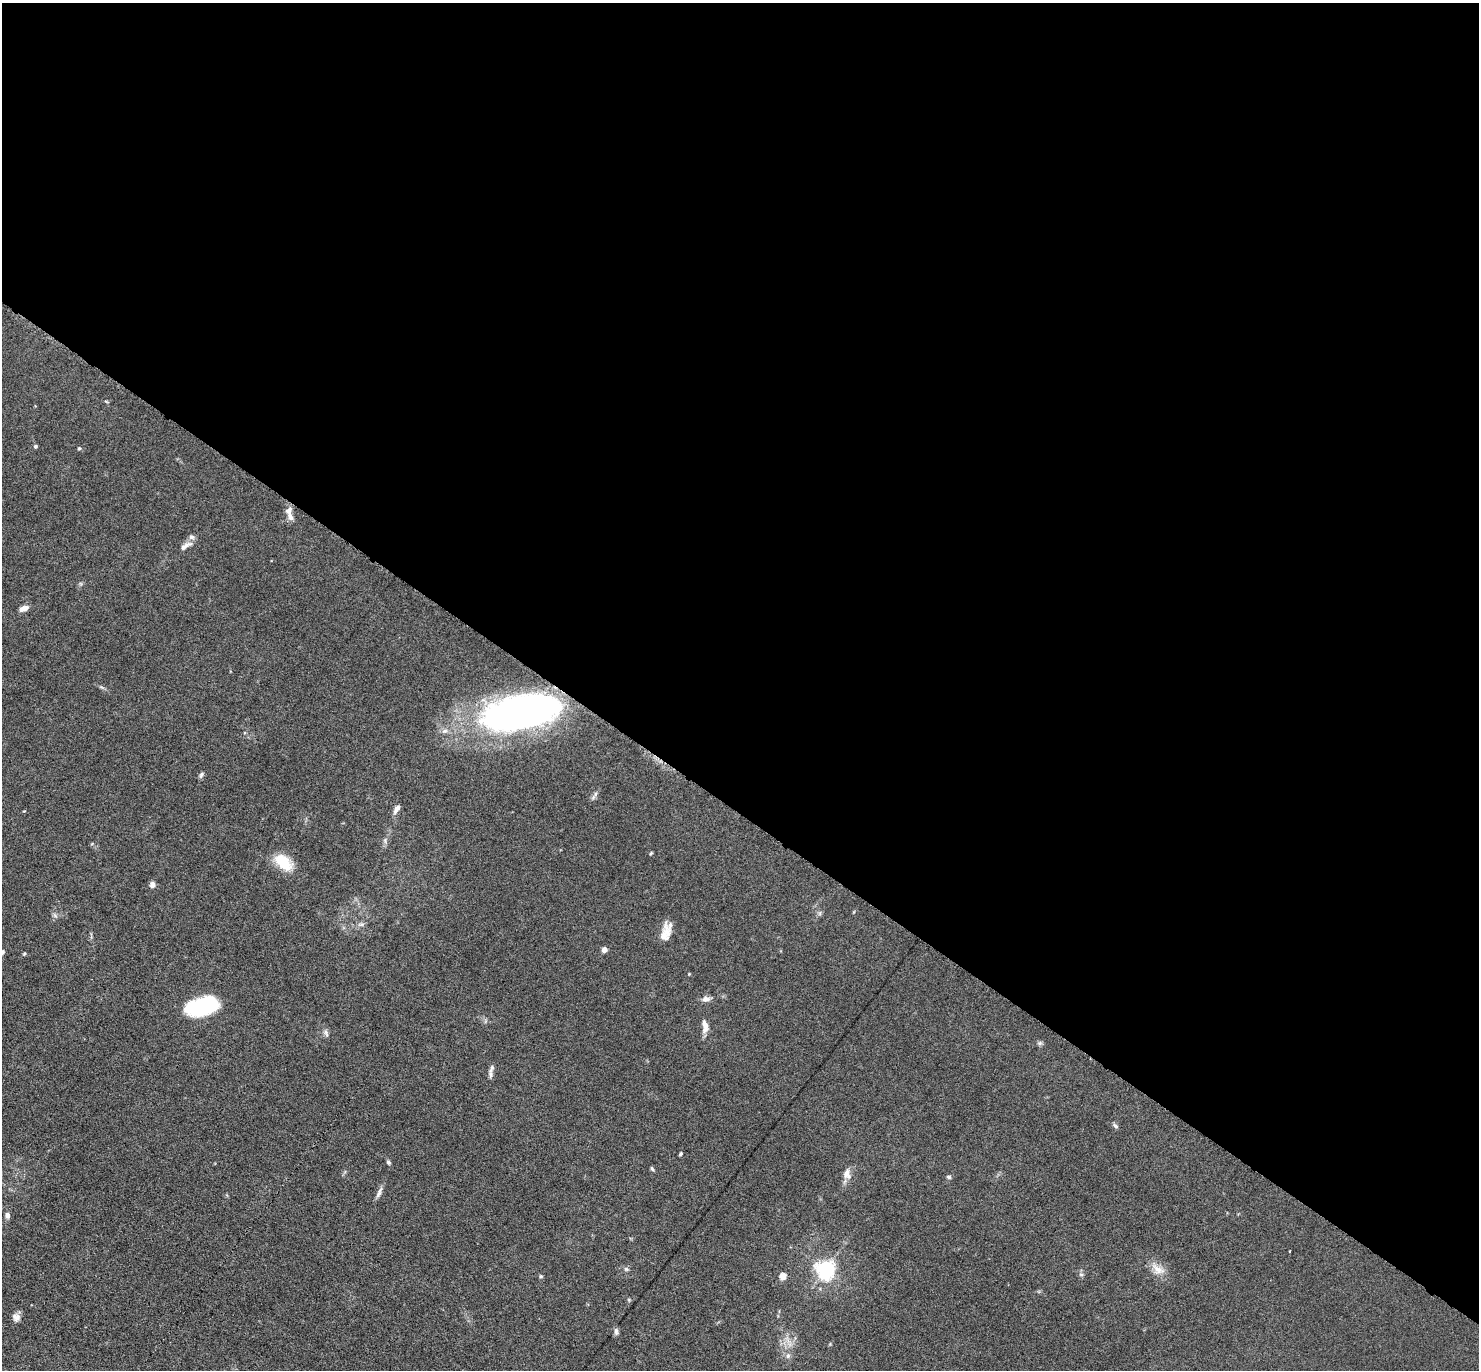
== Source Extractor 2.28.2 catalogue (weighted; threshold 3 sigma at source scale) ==
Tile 3 of 4 x 4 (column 3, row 1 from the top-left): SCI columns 2998-4474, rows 4551-5918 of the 6080 x 6070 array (HDU 1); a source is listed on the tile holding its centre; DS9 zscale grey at full resolution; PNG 1481 x 1372 px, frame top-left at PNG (2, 3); no overlay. Shown black and unused: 59% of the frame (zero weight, under 3 of 6 exposures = <1% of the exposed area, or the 3 px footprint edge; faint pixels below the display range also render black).
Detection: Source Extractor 2.28.2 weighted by HDU 2 'WHT'; one run over the whole footprint, this tile lists its part. Background 0.034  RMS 0.0039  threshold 0.0158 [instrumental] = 3 sigma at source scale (4.09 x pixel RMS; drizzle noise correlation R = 1.36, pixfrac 0.8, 0.05/0.05 arcsec/px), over >= 5 px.
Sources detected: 46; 3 inside a brighter object's white glare — not listed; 2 inside a brighter listed object's ellipse — not listed separately; the other 41 listed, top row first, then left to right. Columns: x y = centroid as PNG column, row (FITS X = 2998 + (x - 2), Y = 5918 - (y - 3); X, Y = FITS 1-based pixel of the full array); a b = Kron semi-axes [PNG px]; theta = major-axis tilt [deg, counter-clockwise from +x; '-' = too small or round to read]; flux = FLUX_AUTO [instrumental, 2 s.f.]
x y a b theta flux
35 446 5 4 - 0.59
79 448 5 4 - 0.43
289 510 13 8 71 2.1
186 546 18 7 31 2.2
24 608 9 5 21 2.4
518 715 73 30 17 110
201 775 9 5 66 0.79
593 797 8 6 54 0.94
397 809 11 6 56 1.6
651 853 5 4 - 0.36
283 862 25 15 -42 8.7
152 885 7 6 - 1.5
820 913 7 4 72 0.59
361 924 8 6 19 1
665 934 23 11 80 4.8
604 950 5 4 - 2.3
24 954 5 4 - 0.42
689 974 4 4 - 0.26
706 999 11 7 -1 1.7
203 1006 31 16 14 32
705 1026 18 7 -87 2.7
326 1033 10 5 -65 1.1
1040 1043 6 5 - 0.72
491 1068 14 6 69 1.4
1115 1126 8 5 -45 0.79
680 1154 4 3 - 0.54
388 1162 6 5 - 0.6
652 1169 7 4 -62 0.49
847 1174 13 9 -82 2.6
949 1177 6 5 - 0.64
379 1193 17 5 67 1.5
7 1215 7 6 - 1.4
626 1269 6 6 - 0.69
826 1269 6 6 - 160
1158 1269 19 10 -36 3.8
1081 1274 6 4 -1 0.55
541 1276 5 4 - 0.5
783 1276 5 4 - 7.3
16 1317 11 9 -54 1.8
616 1331 10 5 -81 0.97
788 1356 7 6 - 1